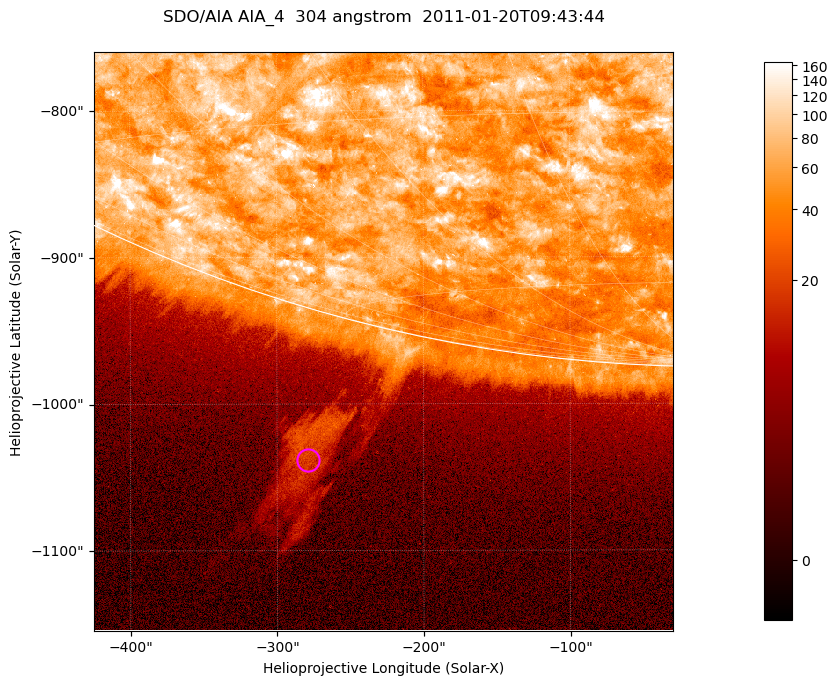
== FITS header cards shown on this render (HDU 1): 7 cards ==
TELESCOP= 'SDO/AIA '           / For AIA: SDO/AIA
INSTRUME= 'AIA_4   '           / For AIA: AIA_ATA1, AIA_ATA2, AIA_ATA3 or AIA_AT
WAVELNTH=                  304 / [angstrom] Wavelength
WAVEUNIT= 'angstrom'           / Wavelength unit: angstrom
DATE-OBS= '2011-01-20T09:43:44.123' / [ISO] Date when observation started; ISO 8
CTYPE1  = 'HPLN-TAN'           / CTYPE1; Typically HPLN
CTYPE2  = 'HPLT-TAN'           / CTYPE2; Typically HPLT

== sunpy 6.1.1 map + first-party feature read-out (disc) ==
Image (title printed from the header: SDO/AIA AIA_4  304 angstrom  2011-01-20T09:43:44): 658 x 658 px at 0.6 arcsec/px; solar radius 975 arcsec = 1625 px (partial field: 2.4% of the solar disc is inside the frame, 46% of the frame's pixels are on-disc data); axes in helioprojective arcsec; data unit not stated in the header (colour bar unlabelled)
Orientation: roll -0.132 deg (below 1 deg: not rotated)
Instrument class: DISC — disc imager (sunpy class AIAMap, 304 A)
Bright regions (active regions / flare kernels): reference = the on-disc median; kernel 5 px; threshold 5 sigma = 115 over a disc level ~61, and >= 1.15x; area >= 432 px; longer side >= 8 px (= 4.8 arcsec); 0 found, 0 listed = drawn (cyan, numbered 1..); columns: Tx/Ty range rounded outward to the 2 arcsec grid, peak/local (2 s.f.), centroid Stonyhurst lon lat
Off-limb structures (1.02-1.3 R_sun): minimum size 216 px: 5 found; the strongest spans PA ~165 deg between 1.05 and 1.17 R_sun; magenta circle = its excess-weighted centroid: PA ~165 deg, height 1.1 R_sun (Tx ~-280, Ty ~-1038 arcsec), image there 7.1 x the reference